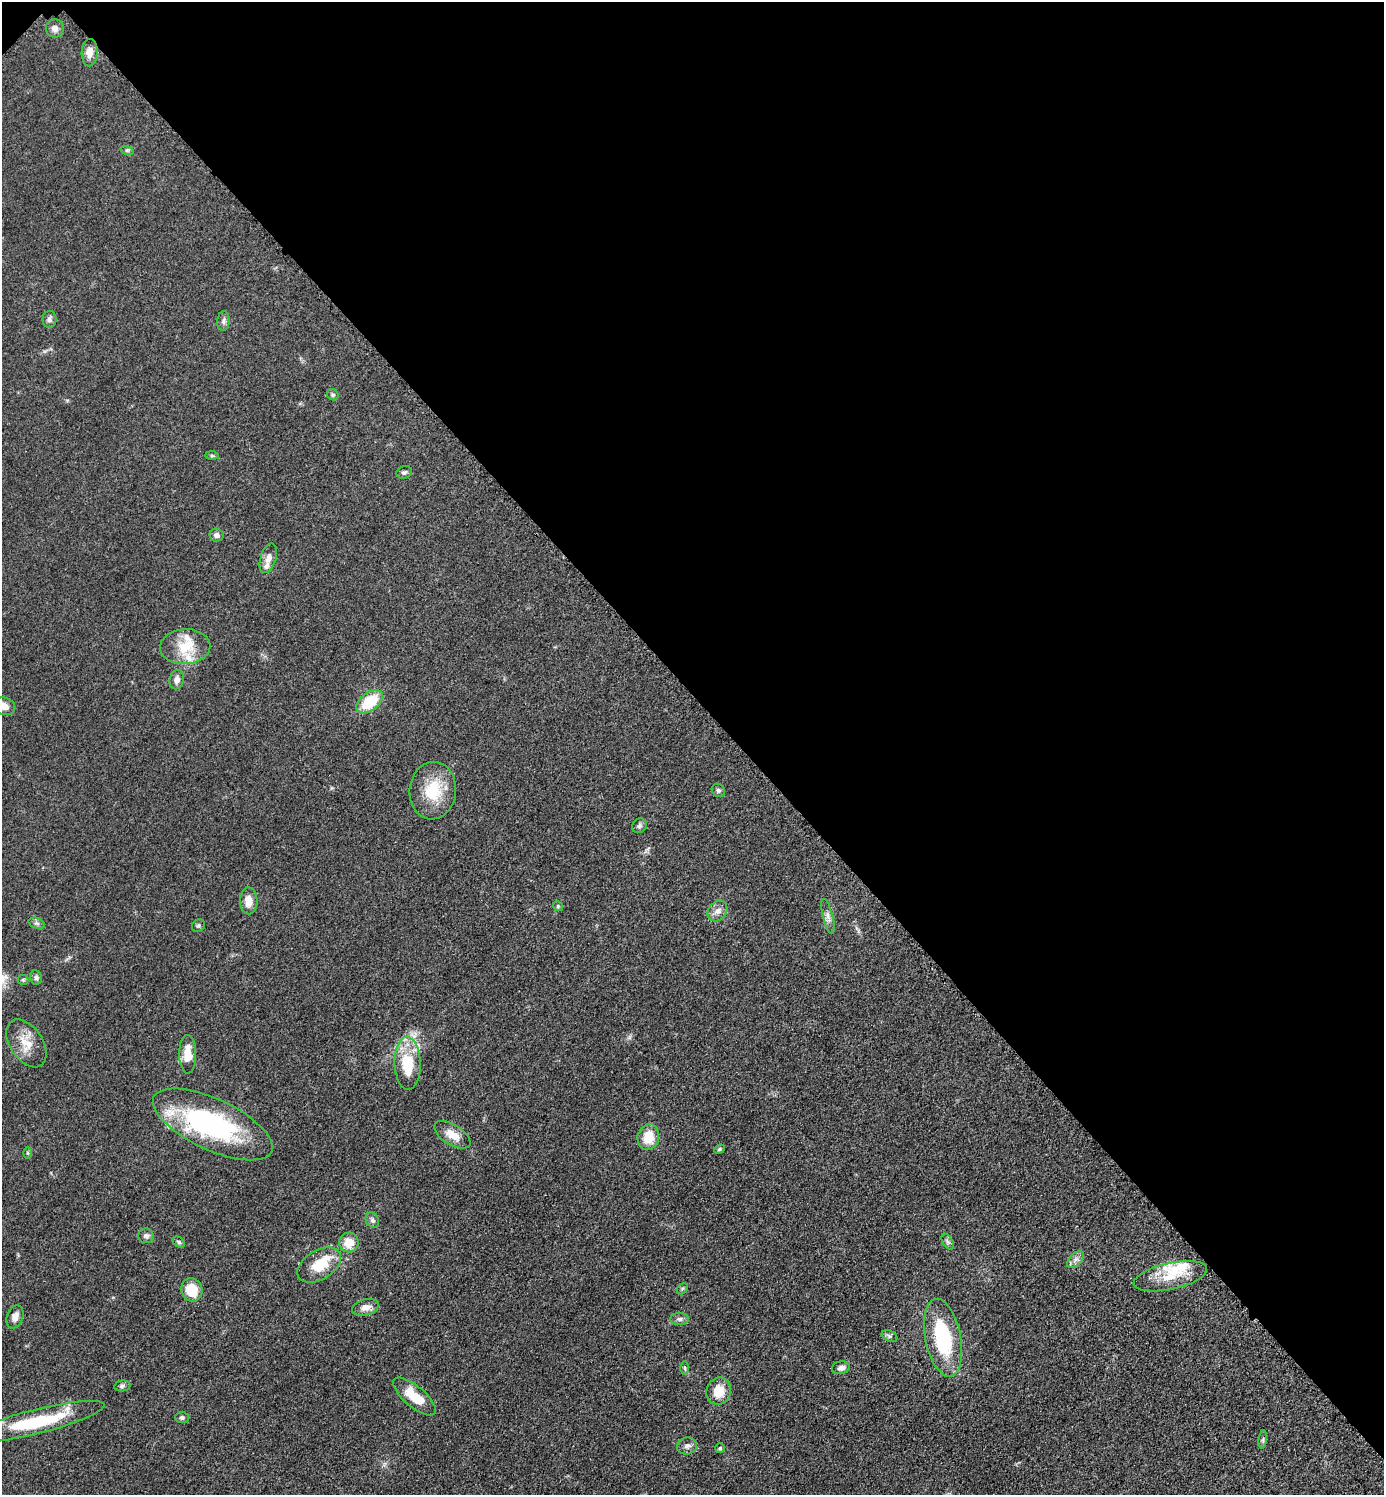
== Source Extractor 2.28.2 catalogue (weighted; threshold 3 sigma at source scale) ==
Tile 3 of 4 x 4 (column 3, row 1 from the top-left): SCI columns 2973-4354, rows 4499-5991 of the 6049 x 6048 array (HDU 1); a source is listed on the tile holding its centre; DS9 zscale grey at full resolution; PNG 1386 x 1497 px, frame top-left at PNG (2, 2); each listed source drawn as its Kron ellipse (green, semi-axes under 4 px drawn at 4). Shown black and unused: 47% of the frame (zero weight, under 3 of 5 exposures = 4% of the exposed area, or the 3 px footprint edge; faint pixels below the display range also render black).
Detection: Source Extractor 2.28.2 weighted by HDU 2 'WHT'; one run over the whole footprint, this tile lists its part. Background 0.05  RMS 0.0054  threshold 0.0244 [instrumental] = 3 sigma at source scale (4.5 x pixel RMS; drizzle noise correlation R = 1.50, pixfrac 1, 0.05/0.05 arcsec/px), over >= 5 px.
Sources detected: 66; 1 inside a brighter object's white glare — neither listed nor drawn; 7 inside a brighter listed object's ellipse — not listed separately; the other 58 listed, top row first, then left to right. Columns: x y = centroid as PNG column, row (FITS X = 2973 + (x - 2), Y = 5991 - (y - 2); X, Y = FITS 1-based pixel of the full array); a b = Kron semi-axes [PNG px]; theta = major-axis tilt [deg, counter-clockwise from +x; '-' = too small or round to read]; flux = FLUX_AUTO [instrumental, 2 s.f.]
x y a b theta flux
55 28 9 9 - 2.9
90 53 13 8 88 4.2
127 150 7 4 -18 0.88
49 319 8 7 - 1.8
223 321 9 6 83 1.7
333 395 6 5 - 0.94
212 456 7 4 -1 0.91
404 472 8 6 16 1.3
217 535 7 6 - 2.2
268 558 15 8 73 3.8
185 647 25 17 3 15
177 680 10 7 75 2.9
370 701 15 9 39 19
4 706 11 8 -17 4.3
718 790 7 6 - 1.3
433 791 29 23 84 21
639 826 8 7 - 1.4
249 901 13 9 -88 5.8
558 906 5 4 - 0.72
717 911 11 9 52 3.3
828 917 18 5 -76 2.7
37 923 8 5 -19 1.3
198 926 7 6 - 1
36 977 7 5 -80 1.2
23 980 5 5 - 0.79
26 1043 26 16 -56 10
188 1054 19 8 -89 8.9
408 1063 26 13 -88 21
213 1124 65 25 -25 92
452 1135 20 10 -32 7.3
648 1137 13 10 73 11
719 1149 6 4 23 0.81
28 1153 6 4 -89 0.69
372 1220 8 6 -62 1.6
146 1236 8 7 - 1.7
179 1242 7 4 -37 0.92
349 1242 10 10 - 8.3
948 1242 8 5 -59 1.3
1076 1260 10 6 45 2.3
319 1265 24 14 31 15
1170 1276 37 13 12 14
682 1289 6 4 46 0.77
192 1290 12 10 -68 15
365 1307 14 8 15 4.1
15 1317 12 8 70 3.5
679 1319 9 6 0 1.7
890 1336 8 5 -27 1.4
943 1338 39 18 -79 42
685 1368 6 4 -89 0.82
841 1368 9 6 12 2
122 1386 8 5 10 1.2
719 1391 14 12 70 10
414 1397 27 10 -40 14
182 1417 7 5 -2 1.4
37 1422 70 12 14 35
1263 1440 9 3 85 1.1
687 1446 10 8 13 2.3
720 1448 5 4 - 1.1
Isophote crosses this tile's border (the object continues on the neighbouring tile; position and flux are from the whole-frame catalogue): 1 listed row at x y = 4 706